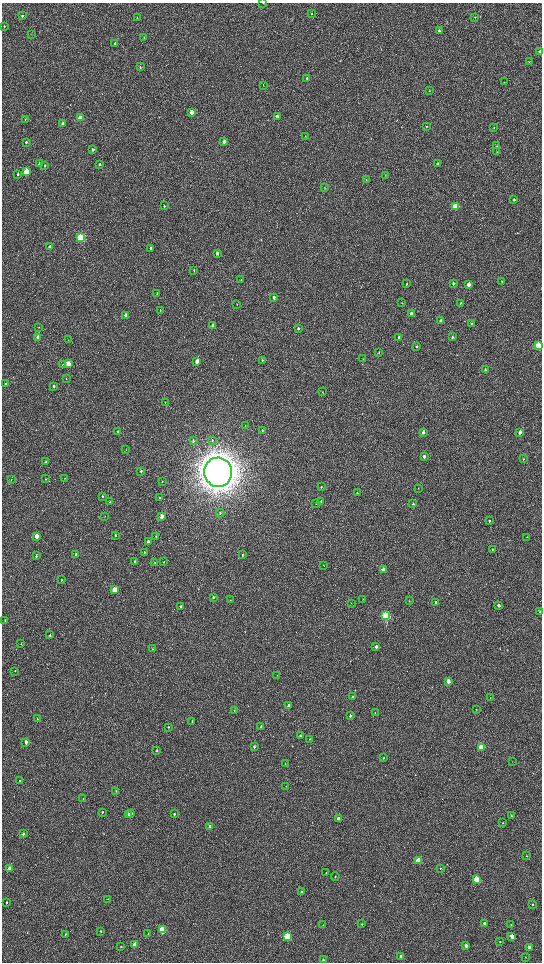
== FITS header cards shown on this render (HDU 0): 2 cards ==
NAXIS1  =                 1080 / length of data axis 1
NAXIS2  =                 1920 / length of data axis 2

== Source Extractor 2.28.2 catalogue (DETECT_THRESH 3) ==
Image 1080 x 1920 px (HDU 0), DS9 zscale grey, zoomed out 1/2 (1 PNG px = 2 x 2 image px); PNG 544 x 964 px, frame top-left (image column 1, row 1919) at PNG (2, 3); each listed source drawn as its Kron ellipse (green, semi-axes under 4 px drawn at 4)
Background 527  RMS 37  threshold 110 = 3 sigma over >= 5 px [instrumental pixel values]
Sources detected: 212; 2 cannot appear on this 1/2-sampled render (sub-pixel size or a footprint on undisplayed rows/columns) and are neither listed nor drawn; the other 210 listed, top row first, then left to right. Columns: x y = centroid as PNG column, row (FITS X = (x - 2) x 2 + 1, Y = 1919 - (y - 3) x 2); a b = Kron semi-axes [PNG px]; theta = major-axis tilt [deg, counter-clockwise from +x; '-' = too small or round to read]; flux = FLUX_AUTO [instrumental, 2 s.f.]
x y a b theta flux
263 3 2 2 - 3.3e+03
312 14 3 2 - 4.5e+03
22 16 3 3 - 9.9e+03
475 17 3 2 - 3.7e+03
137 18 3 2 - 3.3e+03
4 26 3 2 - 5.1e+03
439 30 3 3 - 1.1e+04
31 34 3 2 - 2.8e+03
144 38 3 2 - 7.0e+03
115 43 3 3 - 1.1e+04
540 52 3 2 - 2.3e+04
529 61 3 2 - 3.7e+03
140 67 3 2 - 6.5e+03
307 78 3 2 - 1.0e+04
504 82 2 2 - 2.4e+03
263 85 3 1 - 2.4e+03
429 90 2 2 - 3.4e+03
192 112 3 3 - 1.0e+05
277 117 3 2 - 5.6e+04
80 118 3 3 - 1.3e+05
25 119 3 2 - 3.5e+03
63 123 3 3 - 2.6e+04
426 126 3 2 - 2.8e+03
494 128 3 3 - 4.1e+03
305 136 2 2 - 3.0e+03
224 141 3 2 - 3.2e+04
26 142 3 3 - 8.7e+03
497 146 3 2 - 2.8e+03
93 150 3 2 - 1.3e+04
497 152 3 2 - 3.8e+03
39 163 3 2 - 1.3e+04
99 164 3 2 - 1.0e+04
437 164 3 2 - 1.1e+04
45 165 3 2 - 7.0e+03
26 171 3 3 - 2.8e+05
18 174 3 2 - 9.7e+03
385 175 4 1 - 2.9e+03
366 180 3 2 - 6.5e+03
325 188 3 2 - 3.0e+03
514 200 3 2 - 1.2e+04
164 206 3 2 - 8.7e+03
455 206 3 3 - 3.7e+05
81 238 4 3 - 8.6e+05
49 247 3 3 - 1.0e+04
151 248 3 2 - 9.7e+03
217 253 3 2 - 2.8e+04
194 270 3 2 - 4.2e+03
241 280 3 2 - 3.0e+03
502 281 3 2 - 3.7e+03
453 283 3 2 - 8.5e+03
406 284 3 2 - 4.4e+03
469 284 3 2 - 5.7e+04
157 294 3 2 - 7.1e+03
274 297 3 2 - 2.0e+04
402 303 2 2 - 2.2e+03
460 303 3 2 - 7.7e+03
237 304 2 1 - 2.3e+03
160 310 3 2 - 3.5e+03
411 313 3 3 - 3.9e+04
125 315 3 2 - 3.0e+04
441 321 3 2 - 2.2e+04
472 323 3 2 - 4.3e+03
212 326 3 2 - 3.0e+04
39 327 2 2 - 3.1e+03
298 329 4 3 - 1.2e+04
38 337 3 2 - 4.1e+04
399 337 3 3 - 1.2e+04
452 337 3 2 - 8.5e+03
68 340 2 1 - 2.0e+03
538 346 3 3 - 3.0e+05
417 347 3 2 - 8.1e+03
379 352 4 2 - 5.2e+03
363 359 3 2 - 3.1e+03
262 360 3 2 - 5.7e+03
197 361 3 2 - 5.1e+04
68 364 3 3 - 1.2e+05
62 365 3 2 - 3.2e+03
485 370 3 3 - 8.7e+03
66 379 2 2 - 3.2e+03
6 384 4 2 - 1.1e+04
54 386 3 2 - 1.2e+04
323 392 3 2 - 3.6e+03
165 403 3 2 - 4.0e+03
245 425 3 2 - 2.9e+03
262 430 3 2 - 3.9e+03
118 431 4 3 - 8.1e+03
423 432 3 2 - 2.3e+04
520 432 3 2 - 2.8e+04
212 440 4 2 - 5.1e+03
193 441 3 2 - 8.1e+03
126 450 3 1 - 2.5e+03
424 456 3 2 - 2.8e+04
523 459 3 2 - 3.7e+03
46 462 3 2 - 4.8e+03
141 471 3 3 - 8.7e+03
218 472 14 14 - 1.9e+07
65 478 2 1 - 2.0e+03
46 479 3 2 - 5.3e+03
11 480 3 2 - 3.1e+03
162 482 2 1 - 2.3e+03
321 487 3 2 - 4.5e+03
418 488 2 2 - 2.0e+03
357 493 3 2 - 4.2e+03
102 496 3 2 - 5.6e+03
159 498 3 2 - 5.0e+03
321 501 3 2 - 5.5e+03
110 502 4 2 - 5.0e+03
316 503 3 2 - 4.0e+03
413 503 3 2 - 9.5e+03
220 513 4 2 - 6.9e+03
105 516 3 2 - 3.2e+03
162 516 3 2 - 6.1e+04
489 521 3 2 - 8.0e+03
115 535 3 2 - 1.0e+04
36 536 3 2 - 7.8e+04
156 537 3 3 - 5.1e+03
527 537 2 2 - 2.3e+03
148 542 3 2 - 1.9e+04
492 549 3 2 - 6.3e+03
144 552 4 3 - 5.7e+03
76 554 3 2 - 1.4e+04
242 555 3 2 - 5.0e+03
36 556 4 2 - 9.0e+03
135 562 3 2 - 1.1e+04
164 562 3 2 - 4.2e+03
155 563 3 2 - 4.3e+03
323 565 3 2 - 3.2e+03
383 569 3 2 - 6.2e+04
62 580 3 2 - 4.5e+03
114 590 3 3 - 1.8e+05
213 597 3 3 - 1.3e+04
363 599 3 2 - 2.4e+03
230 600 3 2 - 2.1e+03
409 601 3 2 - 3.5e+03
436 602 3 2 - 1.1e+04
351 603 3 2 - 2.5e+03
498 605 3 2 - 2.2e+04
181 606 3 2 - 7.5e+03
539 612 3 2 - 5.1e+03
386 616 4 3 - 8.5e+05
5 621 4 2 - 4.2e+03
50 635 3 2 - 7.7e+03
21 644 3 2 - 4.0e+03
376 647 3 2 - 1.6e+04
152 649 3 2 - 4.4e+03
15 671 2 2 - 2.8e+03
277 675 2 2 - 2.5e+03
448 681 3 2 - 7.0e+04
352 696 2 2 - 6.7e+03
490 698 3 1 - 2.7e+03
288 705 3 2 - 2.1e+04
234 710 3 3 - 6.2e+03
476 710 3 1 - 2.5e+03
375 713 3 1 - 2.6e+03
350 716 3 2 - 1.7e+04
37 718 3 2 - 2.3e+03
192 721 3 2 - 4.0e+03
261 726 3 2 - 1.2e+04
169 727 2 2 - 4.4e+03
300 736 3 2 - 7.1e+03
310 739 2 2 - 2.6e+03
26 742 3 2 - 2.3e+04
254 747 3 2 - 1.6e+04
481 747 3 3 - 4.4e+05
157 751 3 2 - 6.1e+03
384 758 3 2 - 5.6e+03
512 762 3 2 - 2.1e+03
285 764 3 2 - 2.7e+03
20 781 2 2 - 3.8e+03
286 786 3 2 - 3.1e+03
116 791 3 2 - 5.8e+03
83 799 2 2 - 2.8e+03
102 812 3 2 - 4.1e+03
131 814 3 3 - 1.6e+04
174 814 3 2 - 1.0e+04
128 815 3 2 - 4.5e+04
511 815 4 2 - 5.8e+03
338 818 3 2 - 2.0e+04
503 823 3 2 - 4.0e+03
210 826 3 2 - 3.1e+04
23 834 3 3 - 1.6e+04
527 856 3 3 - 4.2e+03
418 861 3 3 - 3.4e+05
440 868 3 2 - 2.6e+03
10 869 3 3 - 1.1e+05
326 873 3 2 - 3.1e+03
335 876 4 2 - 3.2e+03
477 880 4 3 - 2.5e+05
302 892 3 2 - 1.6e+04
108 899 2 2 - 3.1e+03
6 902 3 2 - 8.0e+03
533 904 3 2 - 4.3e+03
485 923 3 2 - 2.2e+04
362 924 3 3 - 4.7e+03
511 924 3 2 - 3.6e+03
323 925 3 1 - 2.0e+03
162 930 3 3 - 4.6e+05
101 931 3 2 - 5.1e+03
65 934 3 2 - 4.9e+03
148 934 3 3 - 6.1e+03
512 936 3 3 - 5.4e+04
287 937 3 3 - 5.8e+05
500 942 3 2 - 3.4e+03
135 945 3 3 - 1.2e+05
466 945 3 3 - 2.3e+04
121 947 3 3 - 3.8e+03
529 947 3 3 - 4.3e+04
401 956 3 3 - 2.1e+04
525 957 3 2 - 2.2e+03
323 960 3 3 - 1.2e+04
At the frame edge (FLAGS 8, measured only in part): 2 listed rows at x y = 263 3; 540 52
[2 sub-pixel or undisplayed-footprint detections neither listed nor drawn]